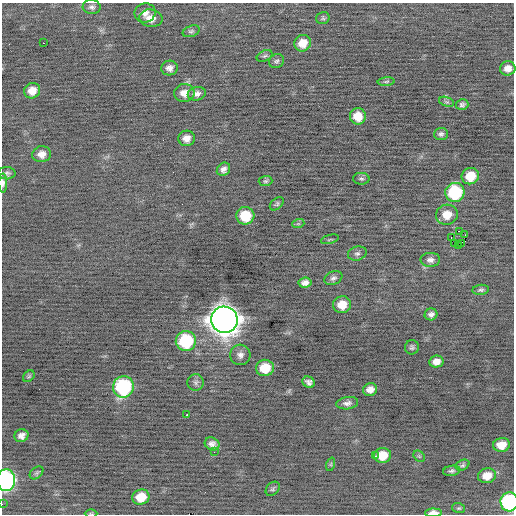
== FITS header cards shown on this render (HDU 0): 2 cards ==
NAXIS1  =                  512 / Axis length
NAXIS2  =                  512 / Axis length

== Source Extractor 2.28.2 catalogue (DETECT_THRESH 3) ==
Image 512 x 512 px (HDU 0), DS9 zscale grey, 1 PNG px = 1 image px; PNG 516 x 516 px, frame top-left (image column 1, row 512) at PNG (2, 3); each listed source drawn as its Kron ellipse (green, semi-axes under 4 px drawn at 4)
Background -0.141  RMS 0.73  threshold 2.2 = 3 sigma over >= 5 px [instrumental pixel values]
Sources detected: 79; all 79 listed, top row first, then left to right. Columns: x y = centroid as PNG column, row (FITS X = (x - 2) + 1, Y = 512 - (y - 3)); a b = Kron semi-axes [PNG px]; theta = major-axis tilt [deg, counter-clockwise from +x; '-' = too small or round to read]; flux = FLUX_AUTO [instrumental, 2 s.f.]
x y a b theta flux
92 7 9 7 -2 170
145 13 10 9 - 310
151 18 11 9 -7 430
323 18 7 6 - 89
191 31 9 5 21 110
43 43 2 2 - 300
303 43 8 8 - 630
265 56 8 5 26 120
276 61 8 6 27 120
169 68 8 7 - 240
508 68 8 7 - 350
386 82 8 3 5 72
32 91 8 7 - 500
184 93 10 9 - 420
197 94 9 6 12 240
446 102 8 4 -19 90
462 104 6 5 - 120
358 116 8 8 - 690
441 134 7 6 - 140
186 138 8 7 - 360
42 154 9 8 - 380
223 169 7 6 - 210
7 173 8 6 0 130
470 176 9 8 - 870
361 179 8 6 -1 99
265 181 7 5 2 86
3 183 9 4 90 180
455 192 9 9 - 3400
277 204 8 5 40 98
447 215 11 10 - 700
245 216 9 8 - 1500
298 224 6 4 18 56
460 231 2 2 - 5100
465 235 3 2 - 91
451 237 2 2 - 420
330 239 9 2 15 48
461 243 3 2 - 87
455 244 2 2 - 81
458 245 2 2 - 240
357 254 9 7 17 160
430 260 10 7 0 220
333 278 9 6 21 160
305 283 6 5 - 230
481 290 8 5 7 100
342 305 9 8 - 710
431 314 6 6 - 180
224 320 13 13 - 73000
186 341 10 10 - 3300
412 347 7 7 - 120
240 355 10 10 - 280
436 361 7 6 - 340
265 368 9 8 - 1100
29 376 6 5 - 79
196 382 8 8 - 170
309 382 6 5 - 180
123 387 11 10 - 5200
370 389 7 6 - 330
347 403 11 6 9 220
187 415 2 2 - 370
21 436 7 6 - 250
212 444 7 6 - 250
501 445 8 7 - 690
214 452 2 2 - 37
382 455 9 7 9 910
375 456 3 2 - 280
419 456 6 5 - 81
331 464 7 4 72 84
462 465 7 5 27 95
452 471 9 5 10 120
37 473 8 5 41 96
487 476 9 7 15 620
6 480 11 9 85 10000
273 489 8 6 45 100
141 497 8 7 - 890
509 502 9 8 - 6500
2 504 2 2 - 37
459 508 6 5 - 82
91 513 6 4 -1 69
433 513 8 4 1 400
At the frame edge (FLAGS 8, measured only in part): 6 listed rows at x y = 3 183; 6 480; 509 502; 2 504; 91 513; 433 513